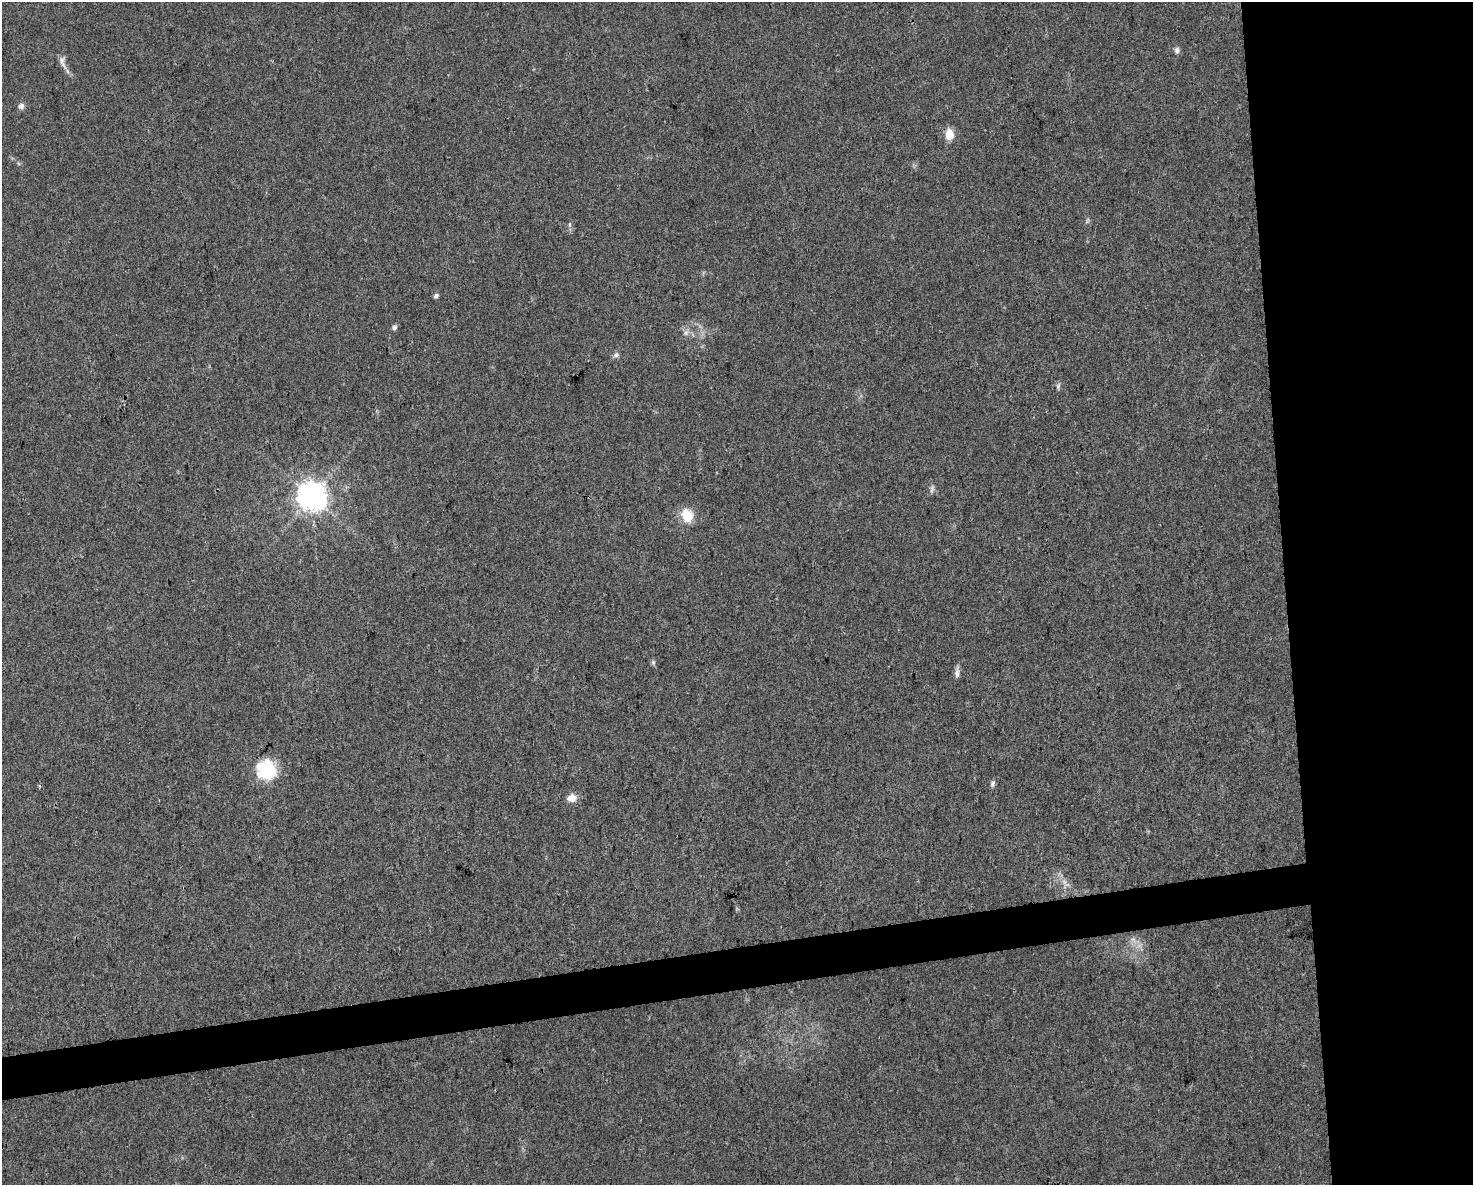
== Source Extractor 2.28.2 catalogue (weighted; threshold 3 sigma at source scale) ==
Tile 6 of 3 x 4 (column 3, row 2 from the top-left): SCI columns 2961-4431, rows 2366-3548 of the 4494 x 4730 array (HDU 1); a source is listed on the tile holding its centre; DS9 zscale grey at full resolution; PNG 1475 x 1187 px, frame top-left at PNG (2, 2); no overlay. Shown black and unused: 16% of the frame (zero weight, under 3 of 4 exposures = <1% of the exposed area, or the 3 px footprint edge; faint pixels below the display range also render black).
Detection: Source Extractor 2.28.2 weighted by HDU 2 'WHT'; one run over the whole footprint, this tile lists its part. Background 0.0315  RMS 0.004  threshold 0.018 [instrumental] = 3 sigma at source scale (4.5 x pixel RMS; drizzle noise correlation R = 1.50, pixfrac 1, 0.0396/0.0396 arcsec/px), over >= 5 px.
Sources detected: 20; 1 too faint to see at this stretch — not listed; the other 19 listed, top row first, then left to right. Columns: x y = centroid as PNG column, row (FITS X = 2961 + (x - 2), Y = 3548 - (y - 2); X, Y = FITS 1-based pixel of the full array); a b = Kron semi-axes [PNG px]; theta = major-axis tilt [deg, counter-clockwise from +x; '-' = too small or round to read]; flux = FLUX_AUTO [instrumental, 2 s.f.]
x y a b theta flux
1177 50 8 6 -88 1.3
61 60 14 8 -88 2
21 106 8 8 - 1.5
949 134 12 9 -86 5.2
570 224 6 4 -90 0.61
436 296 6 5 - 0.94
394 327 7 6 - 0.99
686 333 8 6 21 1.3
616 355 7 6 - 1.1
1058 386 10 4 68 0.83
932 489 11 5 77 1.2
311 496 9 8 - 570
687 516 16 13 -63 7.9
653 662 7 6 - 0.81
957 673 13 6 88 1.7
266 770 24 21 -42 18
992 784 8 5 80 1
572 798 11 9 0 3.7
1133 939 7 5 -1 1.1